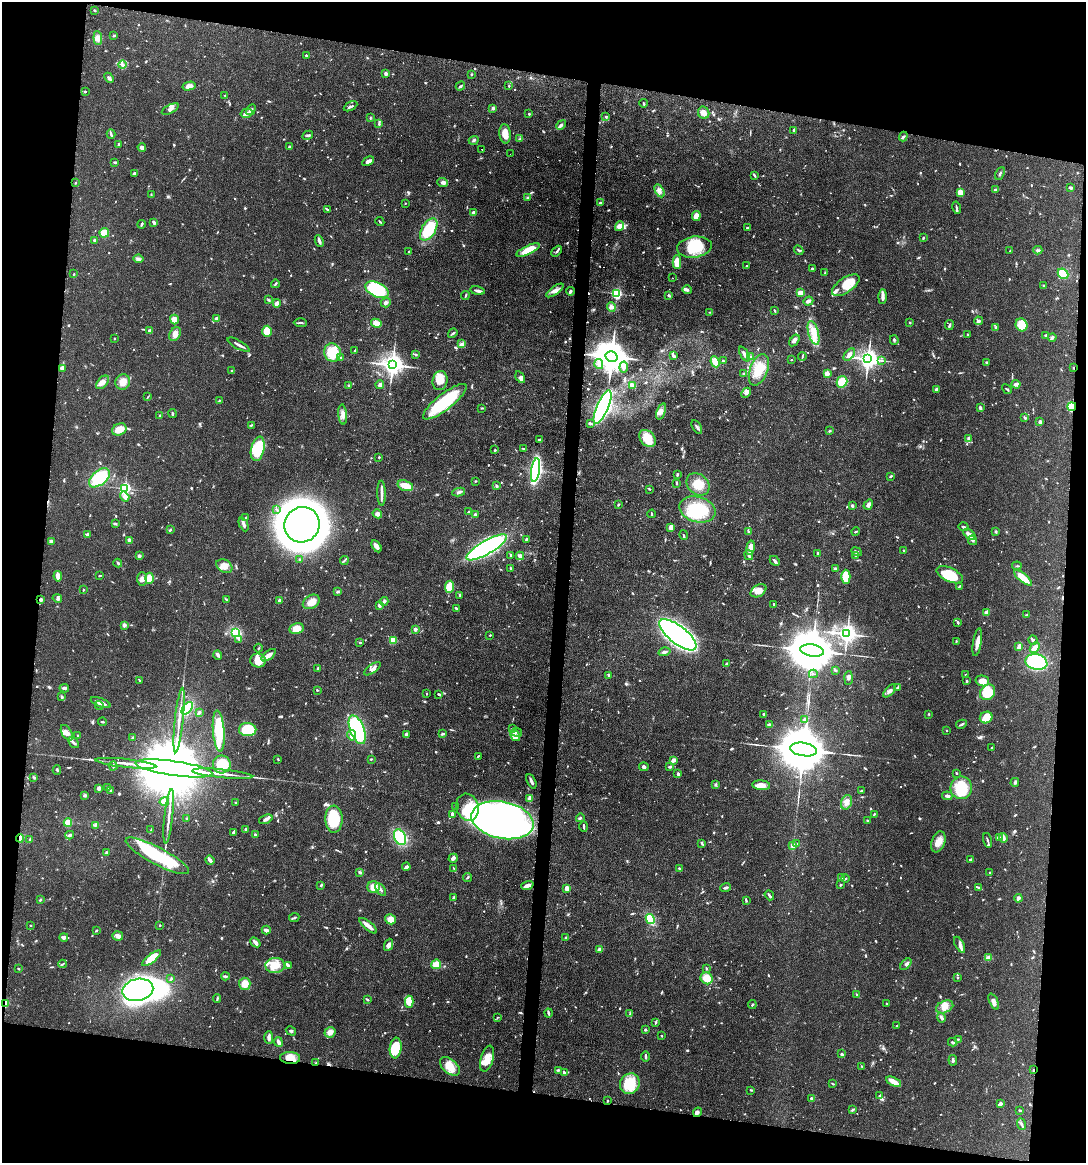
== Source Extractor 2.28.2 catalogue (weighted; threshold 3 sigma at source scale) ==
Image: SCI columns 116-4450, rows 2-4644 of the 4680 x 4647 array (HDU 1 of 3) = the unmasked area's bounding box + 8 px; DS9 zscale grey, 4 x 4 block average (1 PNG px = mean of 4 x 4 image px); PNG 1088 x 1165 px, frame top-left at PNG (2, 2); each listed source drawn as its Kron ellipse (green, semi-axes under 4 px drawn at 4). Shown black and unused: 19% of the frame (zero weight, under 3 of 4 exposures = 1% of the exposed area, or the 3 px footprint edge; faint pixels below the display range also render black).
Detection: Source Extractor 2.28.2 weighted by HDU 2 'WHT'. Background 0.0545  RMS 0.0032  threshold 0.0145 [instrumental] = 3 sigma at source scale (4.5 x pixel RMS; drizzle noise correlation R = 1.50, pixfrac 1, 0.05/0.05 arcsec/px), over >= 5 px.
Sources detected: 1149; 3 too faint to see at this stretch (4 x 4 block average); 9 inside a brighter object's white glare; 10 cosmic-ray / hot-pixel residue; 2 long thin detections or spike segments (spike, bleed or trail) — neither listed nor drawn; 25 coinciding with a brighter row at this scale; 67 inside a brighter listed object's ellipse — not listed separately; of the other 1033, all 500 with FLUX_AUTO >= 1.64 (the completeness limit of this list) listed and drawn (533 fainter detections not listed), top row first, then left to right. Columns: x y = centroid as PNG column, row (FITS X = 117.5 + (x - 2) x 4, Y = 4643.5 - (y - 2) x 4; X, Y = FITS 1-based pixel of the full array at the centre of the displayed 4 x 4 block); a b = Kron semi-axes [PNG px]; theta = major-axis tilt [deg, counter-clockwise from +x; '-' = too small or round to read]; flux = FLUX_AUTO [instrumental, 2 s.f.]
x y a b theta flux
94 10 2 2 - 2.6
114 36 4 2 - 2.3
98 38 7 3 -85 7.1
306 55 2 2 - 2.8
123 65 4 3 - 4.7
386 74 3 2 - 6.3
471 74 2 2 - 1.7
109 78 6 3 -46 4.3
189 86 7 3 13 11
460 86 5 2 - 3.4
509 86 3 2 - 2.2
85 91 2 2 - 2
225 95 2 2 - 1.6
644 103 4 2 - 1.8
350 106 7 2 28 3.6
493 108 4 3 - 4.6
170 109 9 3 28 6.5
251 110 6 3 58 6
246 113 6 3 13 10
704 113 6 5 - 12
529 114 2 2 - 2.4
606 116 4 2 - 2.2
370 118 4 2 - 1.7
379 124 3 2 - 2.4
561 125 5 3 - 4.9
794 130 3 2 - 2.1
111 134 4 2 - 3.2
505 134 10 5 -85 19
308 135 6 2 27 3.1
903 137 5 2 - 2.8
520 139 3 2 - 2.3
474 140 5 2 - 3
119 145 3 2 - 1.9
142 147 4 3 - 6.8
289 147 2 2 - 2.8
482 149 2 2 - 4.3
510 154 2 2 - 2.5
368 161 6 3 29 6.9
115 162 3 2 - 2.6
134 173 3 2 - 4.8
1000 173 7 2 64 3.5
754 175 4 2 - 2.8
75 183 2 2 - 1.8
442 183 5 4 - 5.5
1071 188 4 2 - 3.5
995 190 3 2 - 3.9
659 191 7 4 -60 8.5
960 193 3 3 - 26
151 195 3 2 - 1.9
528 198 4 2 - 2.6
405 203 2 2 - 2.2
600 203 3 2 - 3.5
956 208 6 2 -77 3.3
328 210 3 2 - 2.1
473 212 3 2 - 5.8
696 216 5 4 - 17
154 222 4 2 - 5.9
380 222 4 2 - 2.3
142 224 4 2 - 2.6
620 226 5 3 - 19
747 228 3 2 - 2.1
429 229 12 7 58 90
104 233 5 4 - 29
923 238 3 2 - 1.7
95 240 3 2 - 2.6
319 241 6 2 -66 5
694 247 17 10 7 58
528 250 12 4 25 37
799 250 5 2 - 2.4
1038 250 4 3 - 3.2
557 251 6 2 45 3.8
1010 251 3 2 - 1.8
409 252 3 2 - 1.8
139 259 5 4 - 5.1
677 262 7 4 89 35
747 266 3 2 - 1.6
812 268 2 2 - 2.9
825 273 4 3 - 2.7
74 274 2 2 - 1.8
1063 274 6 5 - 68
672 278 2 2 - 2.1
275 284 4 2 - 3
846 285 16 7 35 49
1044 286 3 2 - 4.7
377 290 12 7 -25 140
555 290 10 4 35 11
687 290 5 3 - 4.8
477 291 7 2 -9 6.5
570 291 4 2 - 4.9
800 293 4 3 - 16
617 294 3 2 - 190
465 295 4 2 - 2.2
669 295 3 2 - 3.3
883 296 7 3 88 10
268 300 4 2 - 2.5
808 301 5 2 - 7
277 303 4 3 - 8.4
386 303 5 4 - 5.4
611 307 5 4 - 6.7
774 311 3 2 - 2
710 312 4 2 - 1.8
174 319 5 4 - 21
217 319 2 2 - 15
978 321 4 3 - 3.8
910 322 2 2 - 2.1
300 323 6 2 -3 3.2
376 323 5 4 - 20
949 325 5 2 - 2.7
1022 325 6 5 - 39
996 328 3 2 - 3.3
150 331 3 2 - 8.1
267 331 6 4 89 47
453 333 5 2 - 2.6
814 333 12 5 -75 23
175 334 7 5 60 9.8
968 335 4 2 - 1.7
1046 335 4 2 - 2.1
1052 338 4 3 - 4.6
115 339 2 2 - 1.8
794 340 6 3 55 7.6
894 340 5 2 - 2.3
462 343 3 2 - 2.1
239 345 12 2 -29 7.3
355 351 3 2 - 3.8
332 353 9 8 - 59
416 354 2 2 - 3.6
744 354 8 3 -59 7.4
849 355 7 4 50 8.4
673 356 3 2 - 3.6
340 357 4 2 - 4.2
611 357 6 5 - 5100
750 357 3 2 - 1.7
802 357 4 2 - 2.1
868 359 4 3 - 1200
723 360 2 2 - 1.9
791 360 2 2 - 1.6
881 360 3 2 - 1.7
715 362 5 4 - 19
987 363 4 2 - 1.9
599 364 5 4 - 6.5
392 365 4 3 - 1600
624 367 5 4 - 7.1
62 368 3 3 - 13
1074 368 2 2 - 3.1
232 370 2 2 - 2.4
759 370 16 8 69 40
827 373 2 2 - 30
744 374 2 2 - 8.3
520 377 6 3 -58 5.4
440 381 9 7 76 28
102 382 8 5 49 12
123 382 8 7 - 17
842 382 6 5 - 40
1016 384 4 3 - 10
380 385 4 3 - 6.3
632 385 3 2 - 12
349 386 4 2 - 3.4
936 389 3 2 - 3.6
1007 389 5 2 - 2.2
746 393 5 3 - 5.6
148 397 4 2 - 2.1
219 401 2 2 - 1.8
445 402 27 8 38 130
1072 406 4 4 - 48
603 407 18 5 66 740
482 408 3 2 - 1.8
980 408 3 2 - 6.5
661 411 8 4 70 9.9
172 414 4 2 - 2.5
343 414 10 4 -85 11
160 415 3 2 - 1.7
1025 418 3 2 - 4.5
1040 422 3 3 - 4.3
590 423 3 2 - 5.2
251 425 3 2 - 2.3
697 427 8 2 -59 5.4
119 429 7 5 26 22
829 431 2 2 - 3.5
647 438 10 7 -47 45
539 439 3 2 - 1.8
969 439 4 3 - 6.3
524 448 4 2 - 1.8
258 449 12 6 77 89
495 450 3 2 - 2
379 457 2 2 - 2.3
535 470 12 4 82 350
677 475 3 2 - 2.6
891 476 3 2 - 2.9
99 478 12 7 39 79
475 481 2 2 - 2.1
676 483 4 2 - 3.1
698 484 12 10 -42 28
405 486 8 5 -17 25
496 486 2 2 - 4.8
125 488 3 2 - 260
650 489 2 2 - 1.8
459 492 6 3 9 4.7
381 493 12 2 -88 10
125 497 5 4 - 7.3
618 505 3 2 - 2.3
868 505 5 4 - 6.8
852 506 3 3 - 2.5
697 509 18 12 -15 89
277 510 4 2 - 2.2
468 512 3 2 - 1.8
377 514 5 4 - 6.9
652 514 4 2 - 1.9
475 515 3 3 - 3.5
245 518 3 2 - 1.7
115 523 3 2 - 1.9
244 524 7 3 -66 6.1
302 525 18 17 - 1900
671 527 4 3 - 13
963 527 5 2 - 2.8
170 530 3 2 - 2.5
856 531 4 2 - 2.3
748 532 3 2 - 1.8
995 532 2 2 - 1.8
87 534 4 2 - 2.4
970 534 7 3 -40 16
684 535 5 2 - 1.8
526 539 2 2 - 2.4
129 540 3 2 - 6.9
973 540 5 3 - 5.1
51 542 3 2 - 11
376 546 7 3 -59 11
486 547 23 6 30 380
750 548 7 3 80 22
904 550 2 2 - 1.9
857 552 5 3 - 4.7
818 553 3 2 - 3.8
510 555 3 2 - 1.9
749 555 5 3 - 4.9
139 556 3 3 - 2.9
520 556 4 3 - 6.1
856 556 3 2 - 1.8
300 560 2 2 - 3.6
344 560 4 2 - 2.2
775 561 5 2 - 5.6
118 563 4 3 - 3.1
224 566 8 6 -30 18
1017 566 5 2 - 2
511 568 3 2 - 2.3
835 569 3 2 - 4
950 575 14 7 -25 77
58 576 5 3 - 13
100 576 2 2 - 2.3
846 577 7 4 -90 38
149 578 5 4 - 24
1023 578 11 3 -40 41
142 579 7 5 89 9
959 586 3 2 - 2.8
449 587 6 4 83 36
83 590 2 2 - 1.9
759 591 8 5 31 20
338 592 3 2 - 1.8
459 595 2 2 - 3.3
57 598 5 3 - 4
41 600 2 2 - 13
227 600 3 2 - 1.9
279 600 3 2 - 6.3
384 601 4 2 - 5.6
311 602 9 6 30 16
774 604 3 2 - 1.8
379 605 3 2 - 6.7
456 608 3 2 - 3.4
987 613 2 2 - 32
1026 615 3 2 - 1.7
958 623 3 2 - 2
124 625 2 2 - 20
296 628 7 5 12 25
415 629 2 2 - 20
235 632 4 3 - 70
847 634 4 3 - 1100
490 635 2 2 - 1.7
678 635 22 9 -38 1100
239 639 4 2 - 3.5
393 640 3 2 - 38
1033 640 5 2 - 4.3
956 641 3 2 - 1.7
360 642 2 2 - 2
977 642 14 3 81 17
1019 646 3 2 - 17
1035 647 6 4 46 11
258 648 4 2 - 1.8
812 650 12 6 -10 14000
664 652 6 2 15 4.5
218 655 5 2 - 5.5
269 655 8 3 38 14
258 661 8 7 - 32
1036 662 11 7 -13 180
726 664 3 2 - 3.5
318 668 2 2 - 2.6
372 669 10 3 35 7.5
835 670 3 2 - 2.1
813 674 4 2 - 1.8
609 675 3 2 - 3.2
966 675 2 2 - 4
849 678 7 4 87 5.8
139 680 3 2 - 1.7
967 681 3 2 - 2
982 681 7 5 -13 22
897 687 3 3 - 2.4
64 688 5 3 - 4.5
317 690 2 2 - 5.6
890 691 8 2 46 7
987 692 8 7 - 51
427 694 2 2 - 1.8
438 694 3 2 - 3.3
62 697 3 2 - 1.9
101 702 10 3 -22 15
99 705 4 2 - 2.1
187 708 7 4 52 84
199 712 2 2 - 7.5
763 714 3 2 - 2.2
929 714 2 2 - 1.9
986 717 6 5 - 24
804 719 4 2 - 2.4
179 720 32 2 84 21
102 722 4 2 - 2.6
961 724 6 2 28 3.2
769 725 4 3 - 6.9
512 729 3 2 - 3.5
248 730 8 6 -2 100
357 730 15 7 -68 250
946 730 2 2 - 2
219 731 20 6 -85 83
516 732 5 3 - 5.2
67 733 8 5 -59 12
406 734 4 3 - 4.9
442 734 3 2 - 3.7
352 735 5 3 - 6.1
515 735 6 3 -58 6.6
78 736 2 2 - 3.2
133 738 3 2 - 3.4
74 742 6 2 -51 4.4
992 747 2 2 - 2.1
803 749 13 6 -9 17000
478 756 3 2 - 2
278 759 3 2 - 2.3
371 759 2 2 - 2
674 760 4 2 - 9.9
126 763 31 2 -6 22
222 764 9 9 - 48
113 766 4 2 - 3.1
644 767 5 3 - 4.1
670 767 3 2 - 4.7
174 768 39 7 -8 54000
57 770 5 2 - 2.7
956 773 2 2 - 2.5
222 774 30 2 -6 21
678 774 3 2 - 4.7
34 777 3 3 - 2.7
531 781 8 2 -65 6.8
1015 782 4 3 - 3.3
716 784 3 2 - 2.7
761 785 9 5 -5 20
99 788 2 2 - 22
107 788 3 2 - 1.8
961 788 11 10 - 76
111 791 2 2 - 6.8
861 791 3 2 - 3.1
85 795 3 2 - 2.2
947 796 5 3 - 5.3
530 798 4 3 - 11
164 802 5 4 - 11
847 802 7 5 72 11
236 803 2 2 - 4.9
455 806 3 2 - 1.8
467 807 14 11 -72 43
452 814 3 2 - 6.2
874 814 3 2 - 2.4
169 816 27 2 84 17
580 818 4 2 - 3
187 819 3 2 - 2.6
266 819 7 3 19 6.1
334 819 13 8 -88 93
502 820 31 18 -11 760
867 821 3 2 - 2.2
68 823 4 4 - 21
95 825 3 2 - 2.2
584 826 5 2 - 2.7
245 829 2 2 - 3.1
151 830 3 2 - 1.8
233 833 4 3 - 3.3
255 834 3 2 - 3.1
70 835 4 2 - 5.7
400 837 8 5 -65 120
999 837 3 3 - 2.8
20 838 4 2 - 12
1003 838 5 3 - 4.3
30 839 3 2 - 2.7
987 840 7 2 -74 3.3
938 842 11 6 70 19
702 844 4 2 - 3.4
797 844 3 2 - 2.2
793 846 2 2 - 27
106 853 3 2 - 3.1
157 856 35 8 -28 160
453 858 4 3 - 8.5
210 860 5 2 - 9.1
971 860 3 2 - 4.2
406 867 4 3 - 6.5
454 868 3 2 - 1.8
679 868 2 2 - 2.3
360 872 4 2 - 3.1
989 873 2 2 - 2.3
467 878 4 2 - 2.5
841 878 3 2 - 5.7
845 878 4 2 - 1.8
321 885 3 2 - 2.3
527 885 6 3 19 10
840 885 2 2 - 2
373 887 6 6 - 19
978 887 4 2 - 3.2
567 888 4 2 - 14
726 888 5 2 - 4.5
381 889 7 2 -56 5.3
769 895 5 2 - 6.1
454 898 3 2 - 4.4
1018 898 4 4 - 5
40 900 3 2 - 2.9
746 901 2 2 - 1.7
294 918 5 2 - 2.7
390 919 5 5 - 21
650 919 5 4 - 32
160 925 2 2 - 2.4
30 926 2 2 - 1.7
368 926 11 2 -40 17
266 930 4 3 - 7.8
96 931 3 2 - 1.9
118 936 5 4 - 9.4
64 937 4 3 - 8
566 938 3 2 - 2.5
255 942 6 2 -40 10
388 945 6 4 67 8.1
960 945 9 4 -61 6.9
600 950 3 2 - 13
152 958 11 4 38 38
988 958 4 3 - 12
63 964 4 2 - 2.3
436 964 5 4 - 22
906 964 7 3 48 5
275 965 10 7 3 28
288 965 4 2 - 5.4
706 968 3 2 - 2.6
18 969 2 2 - 2.2
225 976 4 2 - 4.2
707 978 6 5 - 32
957 978 2 2 - 3.3
171 979 3 2 - 2.8
245 984 6 6 - 21
138 990 16 11 12 520
857 995 4 2 - 1.9
217 999 4 2 - 2.1
367 999 3 2 - 3.9
409 1002 6 4 -89 25
994 1002 8 3 -65 8.1
6 1004 4 2 - 5.6
752 1004 4 2 - 2
887 1004 2 2 - 1.7
945 1007 9 6 24 18
548 1013 4 2 - 5
630 1014 3 2 - 2.1
497 1017 2 2 - 1.7
941 1018 5 2 - 5.6
656 1022 3 2 - 2.8
897 1025 2 2 - 1.7
645 1030 2 2 - 9.4
291 1031 5 2 - 3.3
330 1032 5 5 - 10
661 1036 2 2 - 1.6
269 1037 6 2 -90 9.3
958 1039 3 2 - 1.9
278 1042 5 3 - 7.3
953 1042 5 2 - 3.2
396 1048 10 6 83 72
841 1054 3 3 - 2
646 1056 5 2 - 4
290 1058 10 6 -3 22
487 1059 13 6 76 27
953 1060 5 3 - 4.7
316 1063 3 2 - 2.2
450 1066 12 7 -43 29
862 1066 4 2 - 1.7
558 1070 4 2 - 2.3
1033 1070 2 2 - 2.3
564 1073 2 2 - 5.1
894 1082 8 3 -26 25
630 1084 10 9 - 60
833 1084 3 2 - 1.9
751 1090 3 2 - 1.7
880 1095 3 2 - 2
812 1099 3 2 - 6
607 1101 2 2 - 2.7
1000 1104 4 2 - 6.5
852 1110 4 2 - 2.2
1020 1110 3 2 - 2.2
697 1112 5 3 - 4.3
1021 1124 6 2 -68 4.5
Overlapping masked pixels (flux is a lower limit): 7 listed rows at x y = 1074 368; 1072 406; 20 838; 6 1004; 290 1058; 316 1063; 1033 1070
Diffuse or blended objects may show on this block-average render without a row.